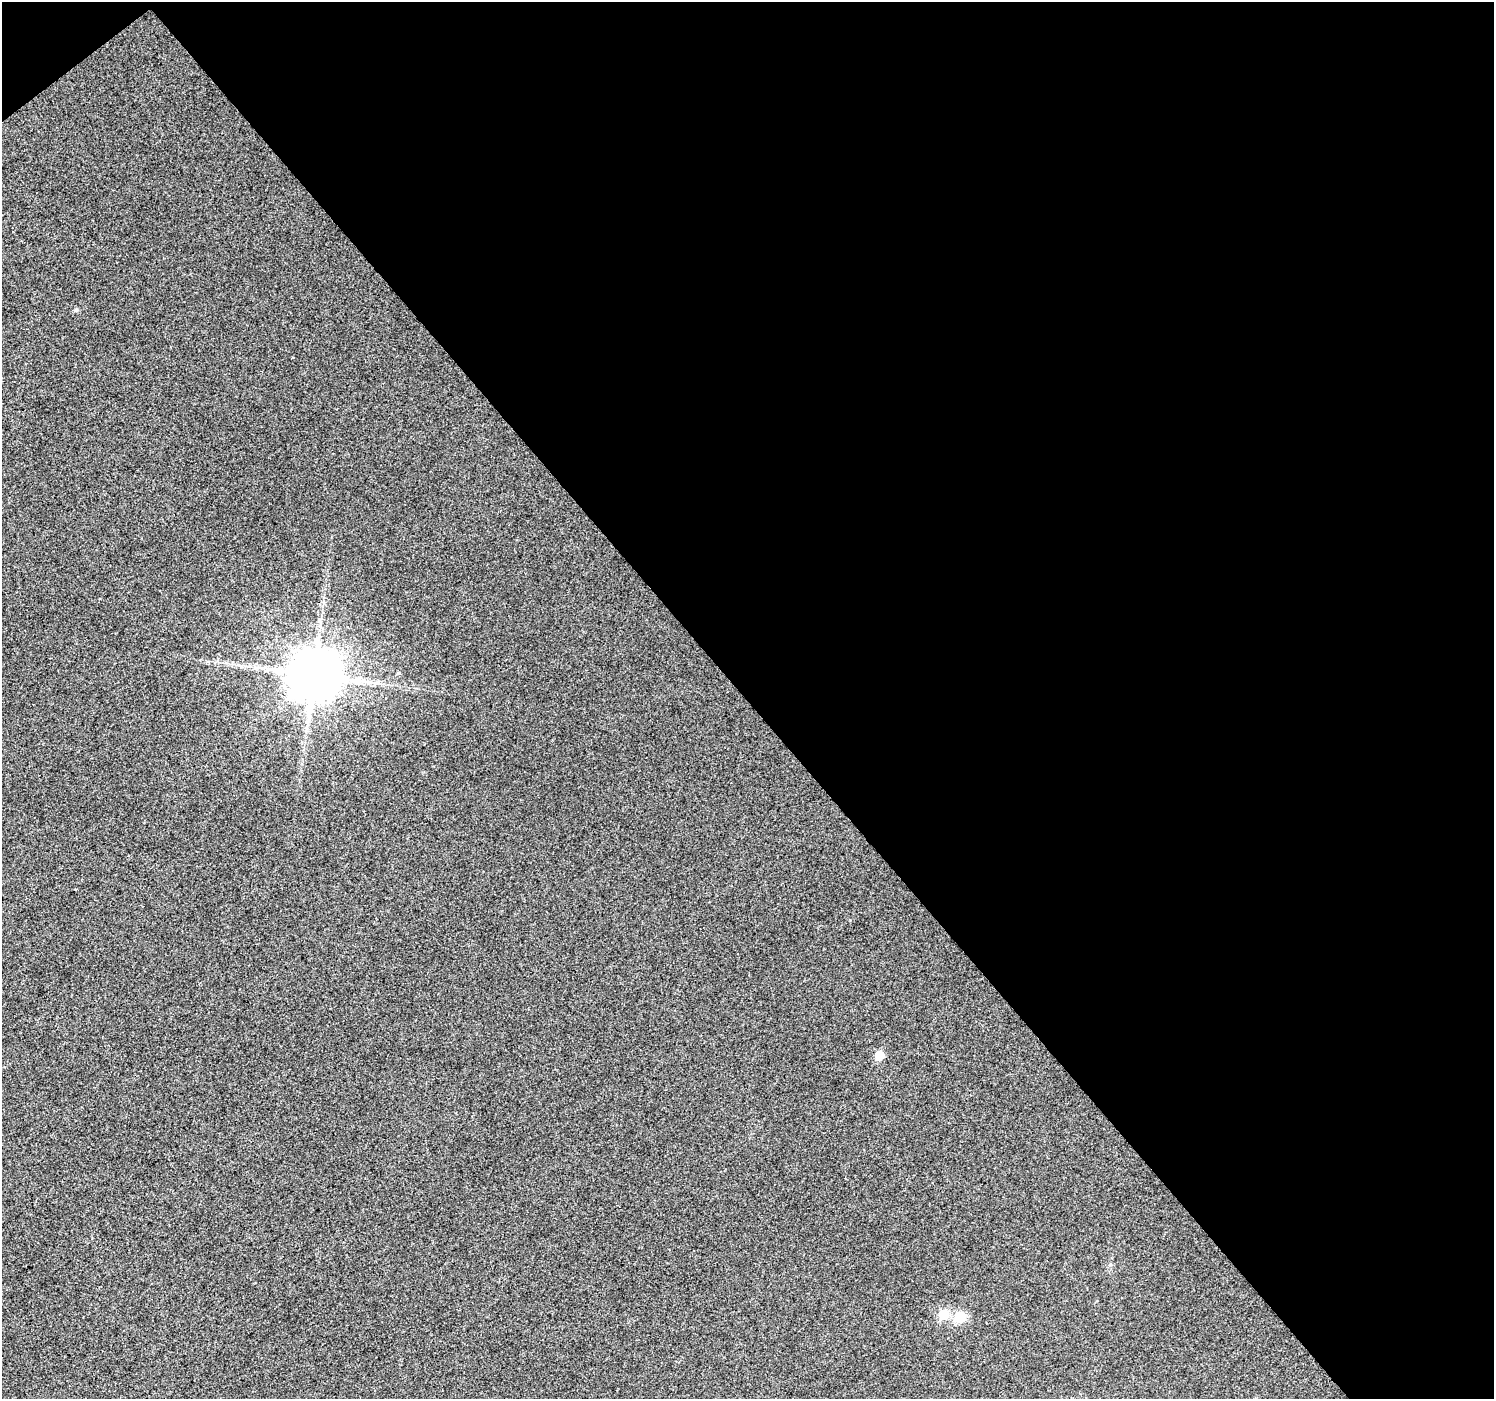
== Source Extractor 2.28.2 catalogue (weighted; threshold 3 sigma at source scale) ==
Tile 2 of 2 x 2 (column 2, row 1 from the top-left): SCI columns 1495-2986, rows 1492-2888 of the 2987 x 2966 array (HDU 1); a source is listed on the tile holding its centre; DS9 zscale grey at full resolution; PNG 1496 x 1401 px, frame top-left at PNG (2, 2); no overlay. Shown black and unused: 51% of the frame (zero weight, under 3 of 4 exposures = <1% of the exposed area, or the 3 px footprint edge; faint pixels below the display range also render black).
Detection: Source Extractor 2.28.2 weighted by HDU 2 'WHT'; one run over the whole footprint, this tile lists its part. Background 0.0223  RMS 0.011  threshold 0.051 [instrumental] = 3 sigma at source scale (4.5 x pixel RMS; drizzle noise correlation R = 1.50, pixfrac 1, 0.0396/0.0396 arcsec/px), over >= 5 px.
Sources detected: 6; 1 long thin detection or spike segment (spike, bleed or trail) — not listed; the other 5 listed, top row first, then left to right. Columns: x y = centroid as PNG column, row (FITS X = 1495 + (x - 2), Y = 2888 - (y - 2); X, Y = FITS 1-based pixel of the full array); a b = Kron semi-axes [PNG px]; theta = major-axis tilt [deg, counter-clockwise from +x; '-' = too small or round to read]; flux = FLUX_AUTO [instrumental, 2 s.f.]
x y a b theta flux
398 673 5 4 - 1.2
313 675 14 14 - 5500
879 1055 6 6 - 26
943 1314 6 6 - 36
960 1317 6 6 - 59